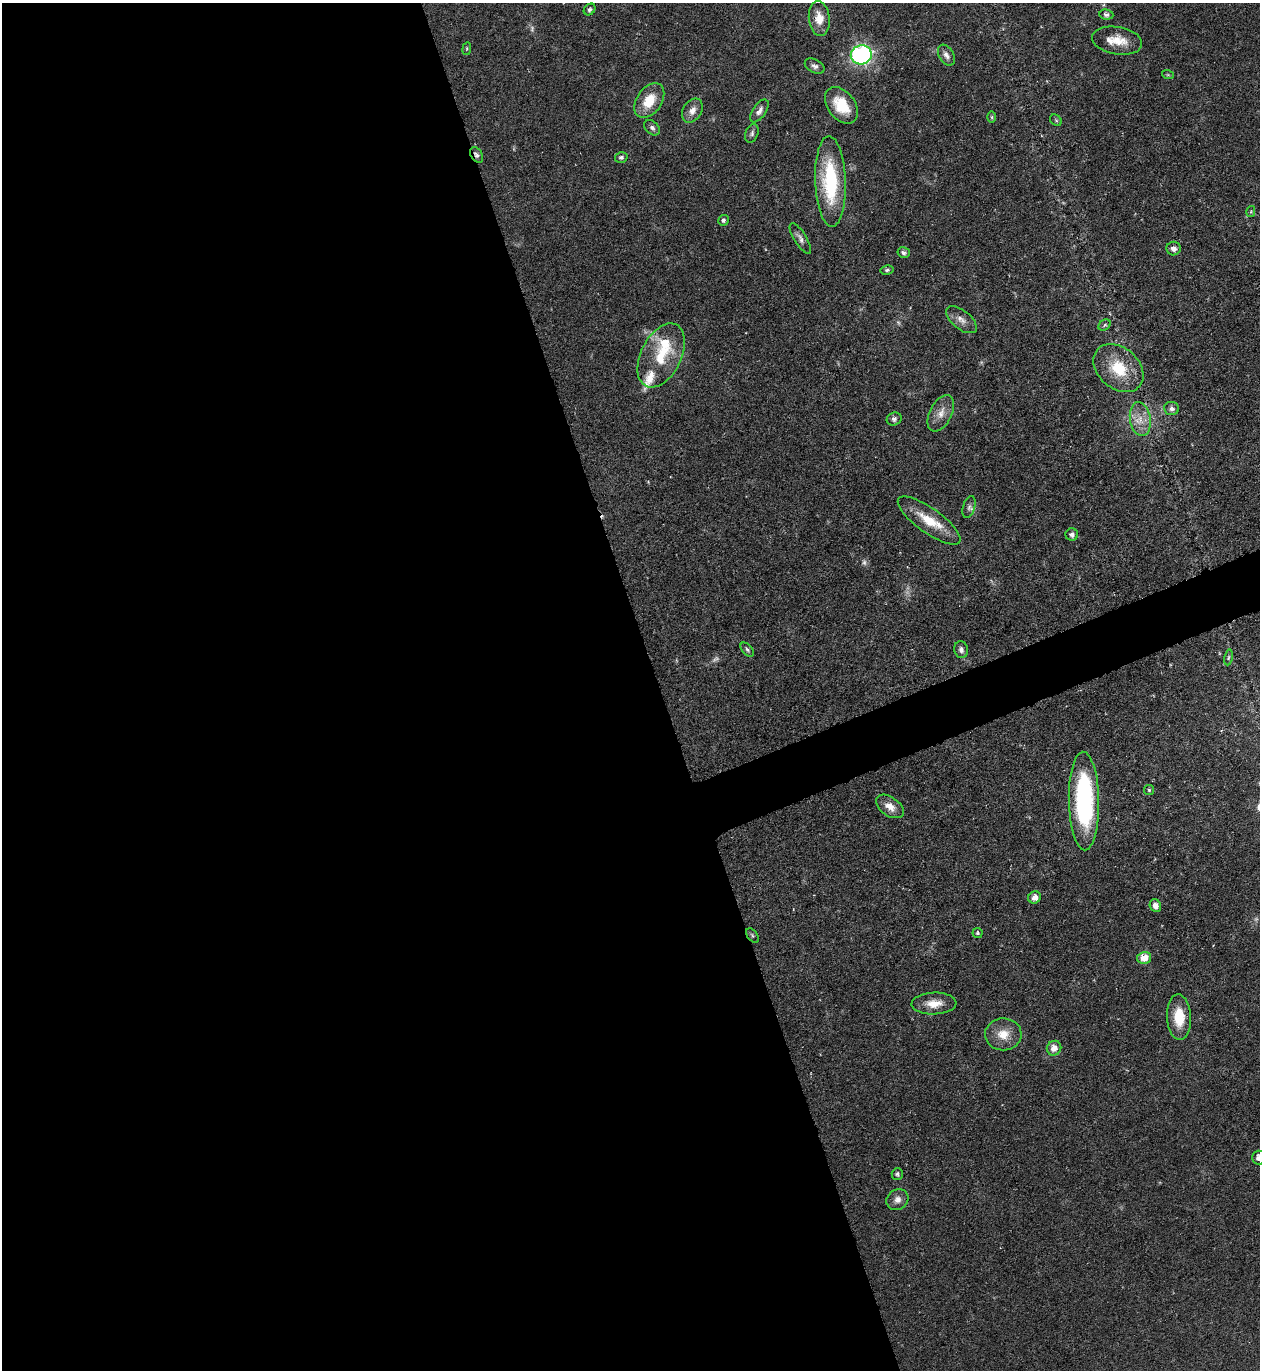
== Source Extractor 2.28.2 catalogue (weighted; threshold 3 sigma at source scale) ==
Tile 9 of 4 x 4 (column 1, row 3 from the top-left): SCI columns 149-1406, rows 1369-2736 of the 5460 x 5473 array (HDU 1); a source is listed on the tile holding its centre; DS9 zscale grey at full resolution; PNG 1262 x 1372 px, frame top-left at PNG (2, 3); each listed source drawn as its Kron ellipse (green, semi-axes under 4 px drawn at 4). Shown black and unused: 54% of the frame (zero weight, under 4 of 8 exposures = <1% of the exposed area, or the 3 px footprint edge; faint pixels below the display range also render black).
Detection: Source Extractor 2.28.2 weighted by HDU 2 'WHT'; one run over the whole footprint, this tile lists its part. Background 0.0583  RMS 0.0049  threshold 0.02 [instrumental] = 3 sigma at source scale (4.09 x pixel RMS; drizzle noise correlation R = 1.36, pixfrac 0.8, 0.05/0.05 arcsec/px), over >= 5 px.
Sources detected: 64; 6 too faint to see at this stretch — neither listed nor drawn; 3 inside a brighter listed object's ellipse — not listed separately; the other 55 listed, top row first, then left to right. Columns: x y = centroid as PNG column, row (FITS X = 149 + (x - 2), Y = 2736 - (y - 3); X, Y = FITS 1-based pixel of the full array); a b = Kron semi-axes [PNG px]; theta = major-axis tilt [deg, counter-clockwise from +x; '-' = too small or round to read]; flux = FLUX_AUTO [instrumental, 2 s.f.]
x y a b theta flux
590 9 6 5 - 1.1
1106 15 7 5 -8 1.3
819 18 17 10 -83 7.3
1117 41 25 13 -10 9.4
467 49 6 3 81 0.54
861 55 10 9 - 97
946 55 11 7 -60 2.4
815 66 10 6 -28 1.9
1168 75 6 4 -18 0.59
649 100 19 12 55 12
841 105 20 13 -52 14
692 111 13 9 57 3.8
759 111 13 6 55 2.5
992 117 6 4 -89 0.61
1056 120 6 5 - 0.82
652 128 9 6 -40 1.6
752 133 9 6 68 1.4
477 155 8 5 -58 1.5
621 157 6 5 - 1.4
830 181 45 15 -88 40
1251 211 5 4 - 0.51
723 220 5 5 - 1.1
800 238 17 6 -59 2.3
1174 249 7 7 - 2.4
904 253 6 5 - 1.3
887 270 6 4 11 1
961 320 18 9 -39 3.8
1105 325 6 5 - 0.88
661 355 34 20 64 21
1118 368 28 20 -41 19
1172 408 7 6 - 1.9
941 413 20 11 64 5.4
894 419 7 6 - 1.5
1140 419 17 10 -81 6.8
969 507 11 6 72 1.7
929 520 37 12 -36 15
1072 535 6 6 - 1.6
747 650 8 5 -46 1.2
961 650 8 7 - 1.7
1228 657 8 4 81 0.91
1149 790 5 5 - 0.73
1084 801 49 15 -89 76
890 806 16 9 -35 5.1
1035 897 6 6 - 3.6
1155 906 6 5 - 2.7
978 933 5 5 - 1
752 935 8 5 -53 0.9
1144 958 7 6 - 7.6
934 1004 22 11 2 7.7
1179 1017 23 12 -87 12
1003 1034 18 16 1 8.5
1054 1048 7 7 - 4.4
1259 1157 7 7 - 2.8
897 1174 6 5 - 0.98
897 1200 11 10 - 3.3
Overlapping masked pixels (flux is a lower limit): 2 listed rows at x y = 477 155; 752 935
Isophote crosses this tile's border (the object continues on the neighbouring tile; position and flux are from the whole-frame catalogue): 1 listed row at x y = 1259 1157